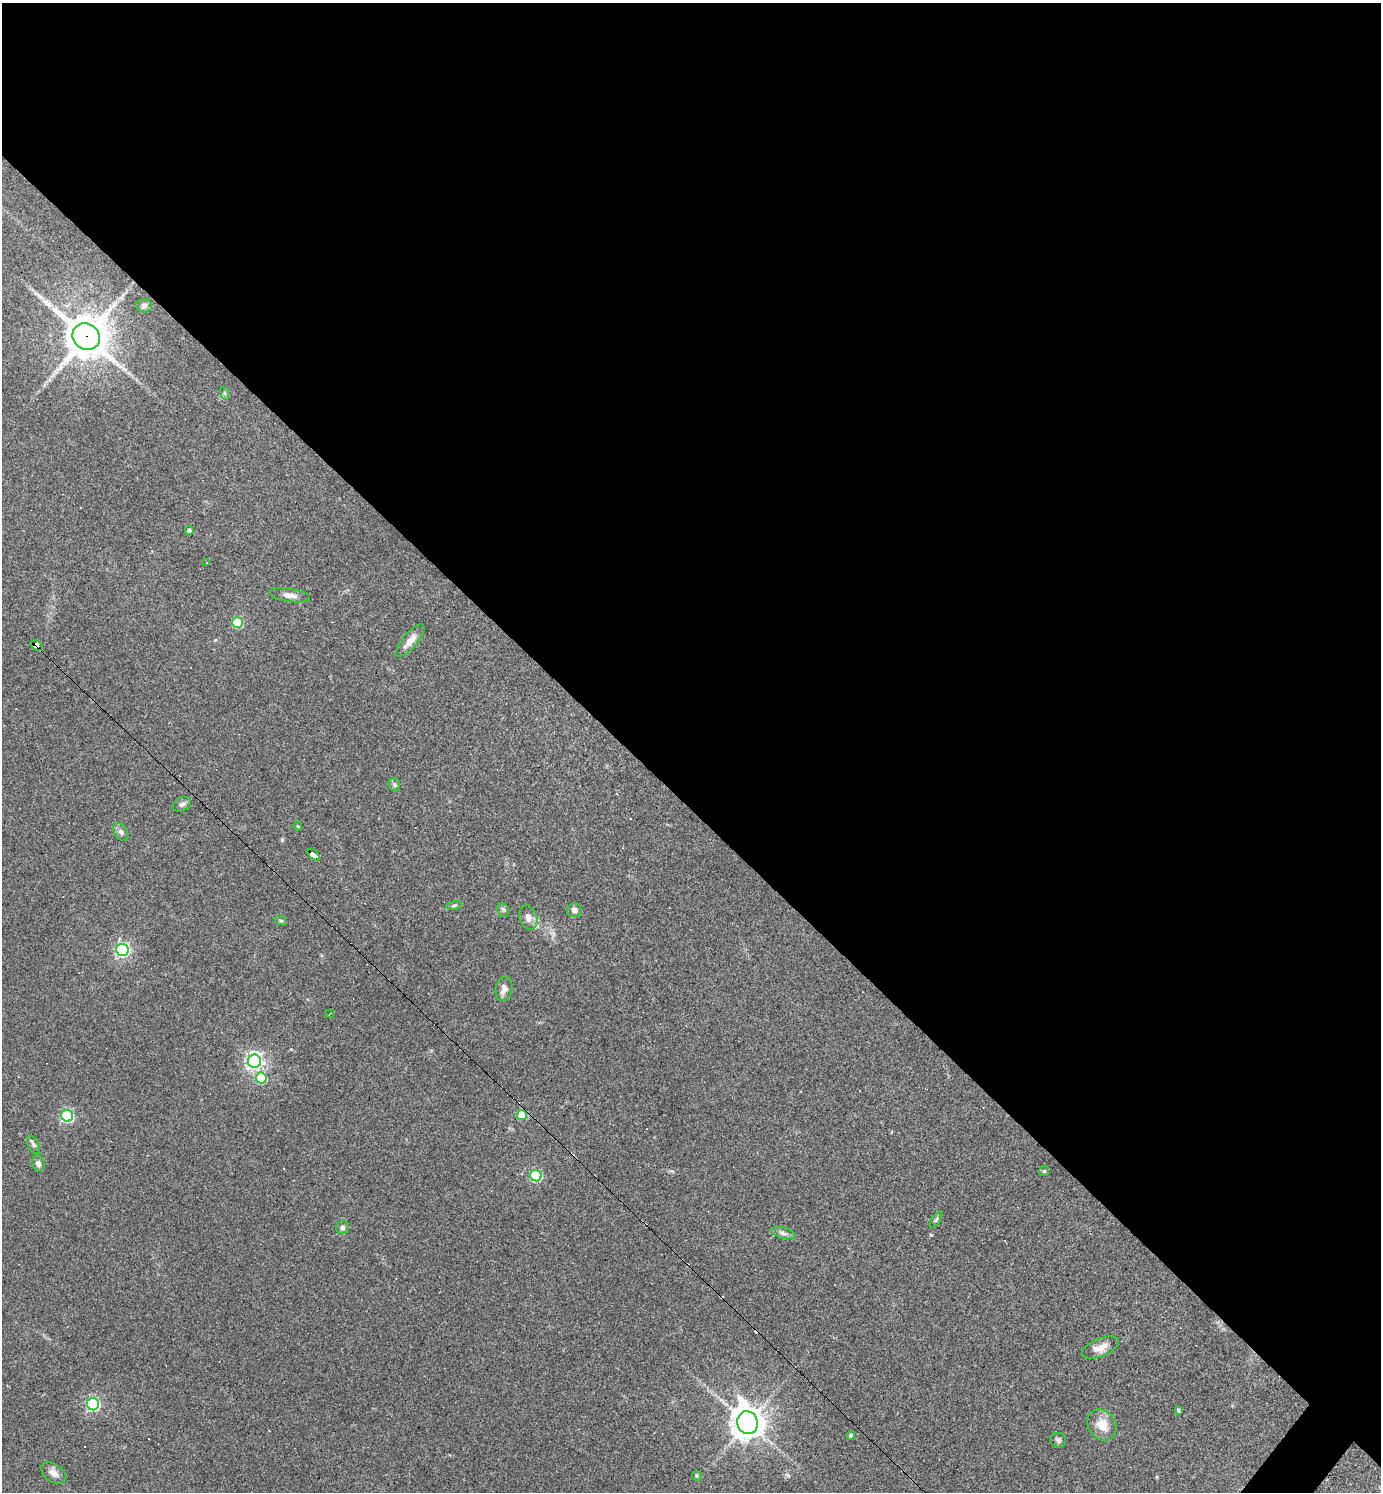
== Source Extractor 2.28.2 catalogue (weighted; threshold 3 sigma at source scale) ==
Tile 3 of 4 x 4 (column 3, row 1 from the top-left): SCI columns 2911-4289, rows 4471-5960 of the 5962 x 5960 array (HDU 1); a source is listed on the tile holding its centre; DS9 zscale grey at full resolution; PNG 1383 x 1494 px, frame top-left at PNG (2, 3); each listed source drawn as its Kron ellipse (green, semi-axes under 4 px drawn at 4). Shown black and unused: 55% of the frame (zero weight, under 3 of 4 exposures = <1% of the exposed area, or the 3 px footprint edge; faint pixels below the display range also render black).
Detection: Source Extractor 2.28.2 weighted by HDU 2 'WHT'; one run over the whole footprint, this tile lists its part. Background 0.0419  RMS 0.0048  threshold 0.0218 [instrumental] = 3 sigma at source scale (4.5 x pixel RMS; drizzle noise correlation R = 1.50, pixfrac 1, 0.05/0.05 arcsec/px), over >= 5 px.
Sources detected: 54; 11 cosmic-ray / hot-pixel residue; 1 long thin detection or spike segment (spike, bleed or trail) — neither listed nor drawn; the other 42 listed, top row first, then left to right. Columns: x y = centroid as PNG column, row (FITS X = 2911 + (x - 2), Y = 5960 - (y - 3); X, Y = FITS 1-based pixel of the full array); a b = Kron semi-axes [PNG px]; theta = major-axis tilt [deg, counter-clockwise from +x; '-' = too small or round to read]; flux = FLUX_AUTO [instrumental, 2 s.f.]
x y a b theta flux
144 306 7 6 - 1.3
86 336 14 13 - 1500
224 393 6 4 -70 0.73
189 530 4 4 - 1.4
206 562 3 2 - 0.56
290 595 20 6 -9 3.3
237 622 5 5 - 23
410 641 20 7 50 4.4
36 645 6 4 -37 150
394 785 6 5 - 0.99
182 804 10 6 27 1.5
298 826 4 3 - 0.35
121 832 10 6 -57 1.7
313 855 7 4 -44 73
454 906 8 4 9 0.8
503 910 7 5 -69 0.91
575 910 7 7 - 1.9
528 918 12 9 -70 2.9
281 921 6 4 -19 0.65
122 950 6 6 - 110
504 989 12 8 76 3.2
330 1014 4 2 - 0.34
254 1061 6 6 - 190
261 1078 5 5 - 20
522 1115 5 5 - 15
67 1116 6 6 - 63
34 1145 10 5 -63 1.3
38 1164 8 6 -73 2.1
1044 1171 5 5 - 0.68
536 1176 6 5 - 49
936 1220 9 3 56 0.71
343 1227 7 6 - 1.2
783 1233 12 5 -14 1.7
1100 1348 20 9 21 4.8
93 1404 6 6 - 86
1179 1410 4 3 - 25
748 1423 11 10 - 740
1102 1425 16 13 -55 7.8
851 1435 4 4 - 1.6
1058 1440 8 7 - 1.2
54 1473 14 9 -36 3.4
697 1476 5 4 - 0.58
Overlapping masked pixels (flux is a lower limit): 4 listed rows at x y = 86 336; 36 645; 313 855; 522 1115